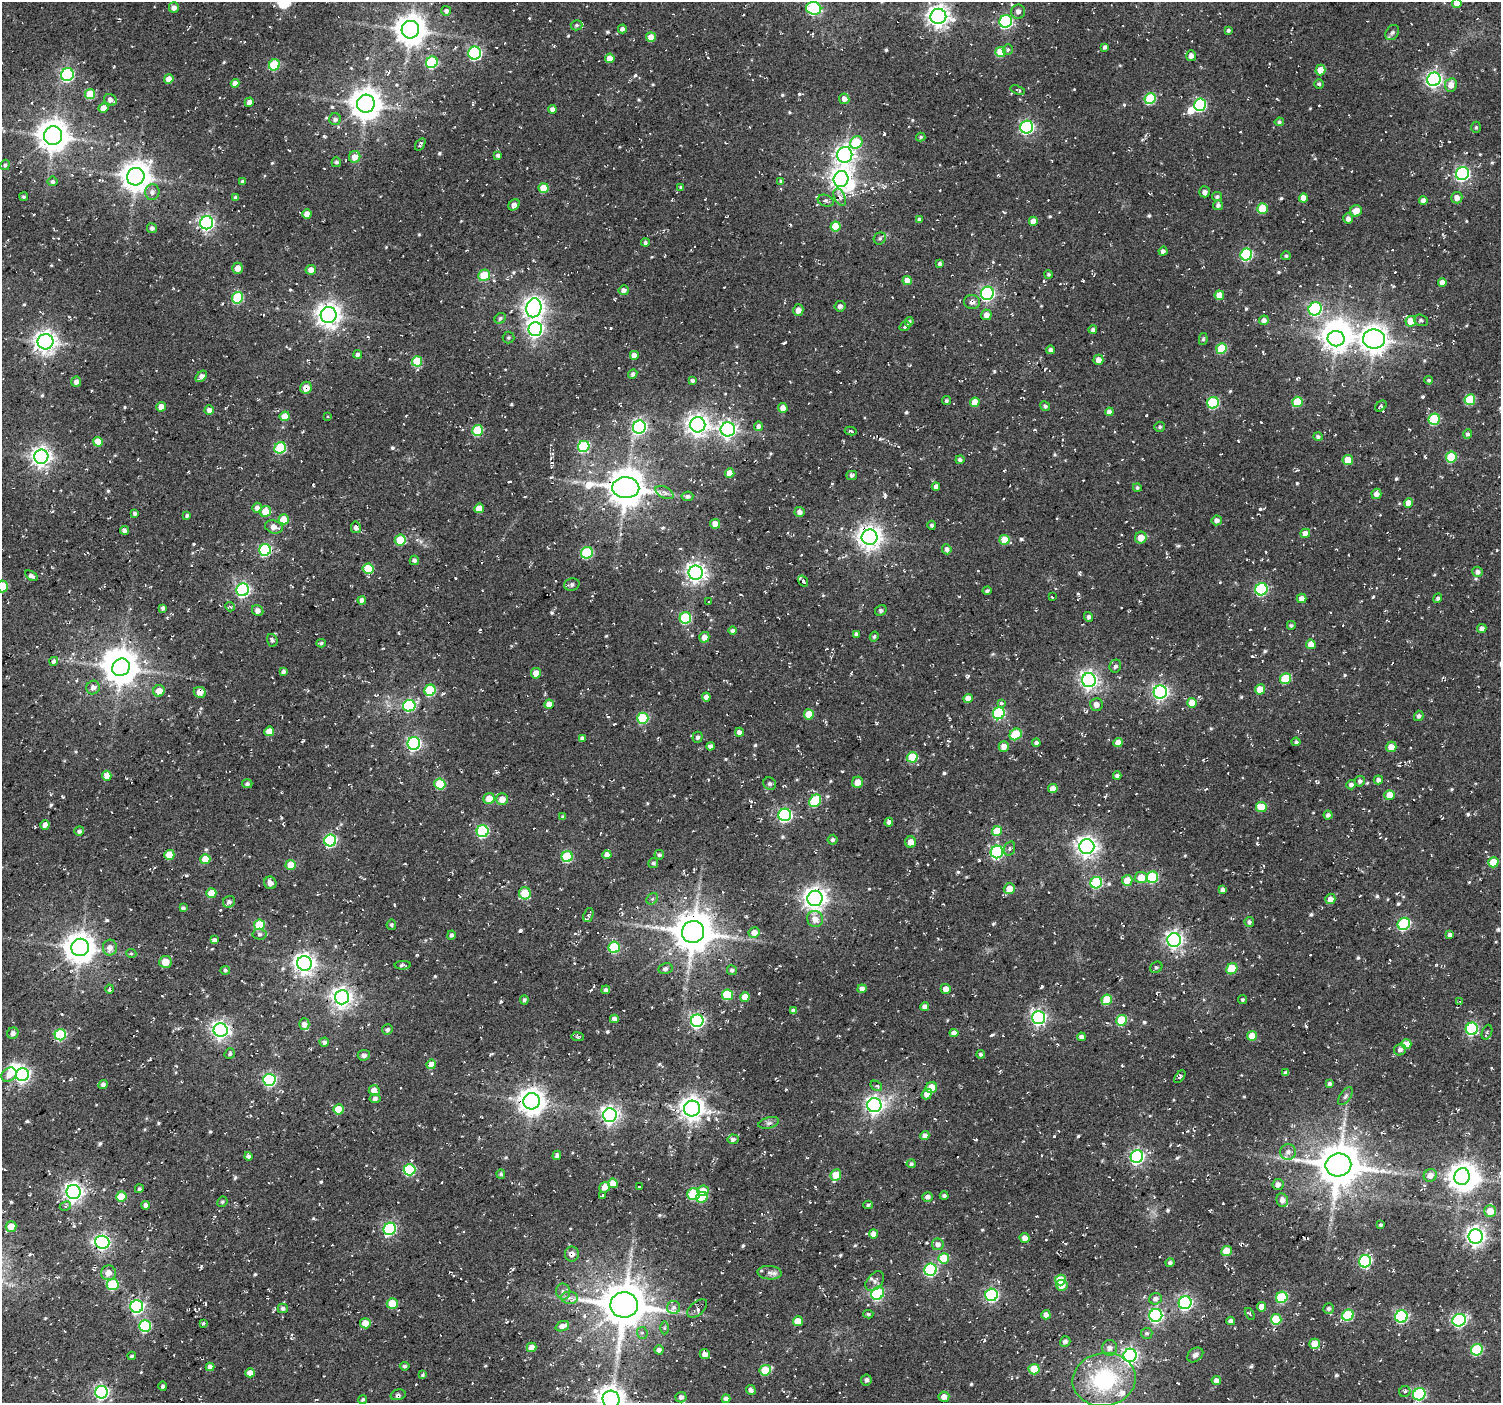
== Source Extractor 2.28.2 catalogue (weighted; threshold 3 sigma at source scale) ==
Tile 7 of 4 x 4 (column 3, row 2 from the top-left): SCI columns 3007-4505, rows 3023-4423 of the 6026 x 5979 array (HDU 1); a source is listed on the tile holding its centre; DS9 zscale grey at full resolution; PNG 1503 x 1405 px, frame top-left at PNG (2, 2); each listed source drawn as its Kron ellipse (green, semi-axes under 4 px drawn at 4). Shown black and unused: <1% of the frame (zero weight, under 2 of 3 exposures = <1% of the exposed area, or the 3 px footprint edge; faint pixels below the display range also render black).
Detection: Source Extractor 2.28.2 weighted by HDU 2 'WHT'; one run over the whole footprint, this tile lists its part. Background 0.104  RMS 0.0092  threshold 0.0415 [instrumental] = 3 sigma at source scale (4.5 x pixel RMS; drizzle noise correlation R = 1.50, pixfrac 1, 0.0396/0.0396 arcsec/px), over >= 5 px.
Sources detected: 876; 6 inside a brighter object's white glare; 39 cosmic-ray / hot-pixel residue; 1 long thin detection or spike segment (spike, bleed or trail) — neither listed nor drawn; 4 inside a brighter listed object's ellipse — not listed separately; of the other 826, all 500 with FLUX_AUTO >= 1.53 (the completeness limit of this list) listed and drawn (326 fainter detections not listed), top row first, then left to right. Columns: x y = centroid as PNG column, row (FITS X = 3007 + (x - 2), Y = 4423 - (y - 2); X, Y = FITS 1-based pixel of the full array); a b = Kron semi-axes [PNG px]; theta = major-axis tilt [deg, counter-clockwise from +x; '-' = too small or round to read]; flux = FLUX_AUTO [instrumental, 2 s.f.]
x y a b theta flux
1457 3 5 5 - 8.1
174 8 5 5 - 5.1
814 8 7 6 - 110
446 11 5 5 - 3.3
1018 11 7 7 - 3.7
938 16 8 7 - 610
1006 21 6 6 - 130
577 25 6 5 - 2
622 29 4 4 - 3.3
410 30 9 8 - 1500
1228 30 4 3 - 2.2
1392 33 8 6 56 2.5
651 37 5 4 - 11
1105 47 4 4 - 3
1008 50 5 5 - 1.8
1000 52 5 5 - 23
475 53 6 6 - 150
1191 56 5 5 - 5.3
610 58 5 4 - 8.8
432 62 6 5 - 72
274 65 6 5 - 50
1320 70 5 5 - 9.6
67 75 6 6 - 140
169 79 5 4 - 8.2
1434 79 7 6 - 290
235 83 4 4 - 6
1319 84 5 5 - 1.6
1451 85 7 6 - 8.4
1018 90 8 3 -17 1.6
90 94 5 5 - 27
844 99 5 5 - 5.4
1150 99 6 5 - 54
110 100 7 5 -34 4.7
249 102 5 4 - 4.3
366 104 9 8 - 1500
1200 105 6 6 - 98
103 108 5 5 - 8
552 109 4 4 - 4.5
335 119 6 6 - 3.4
1279 122 5 4 - 2
1027 127 6 6 - 170
1476 127 6 4 90 1.7
53 136 9 9 - 1500
921 137 5 4 - 1.6
856 142 7 6 - 36
420 144 7 4 56 2.1
498 155 4 3 - 2.8
845 155 8 7 - 450
355 157 6 5 - 9.8
336 162 5 4 - 2
5 165 5 4 - 2
1462 174 7 6 - 210
136 177 9 8 - 1300
841 179 8 7 - 590
53 181 5 5 - 2.5
243 181 4 4 - 2.3
781 181 3 3 - 2.3
681 187 4 4 - 2
543 188 5 5 - 21
152 192 8 7 - 3.8
1204 192 5 5 - 4.2
24 197 4 4 - 1.6
236 197 4 3 - 2.5
840 197 9 5 -65 4.9
1217 197 5 4 - 2.2
1303 198 4 4 - 8.7
1457 198 5 5 - 6.4
1423 200 4 4 - 4.9
826 201 8 5 -20 2.9
514 205 6 5 - 4.3
1218 205 5 5 - 3.2
1262 208 5 5 - 23
1356 211 6 5 - 11
307 214 4 4 - 9.2
1348 218 5 5 - 4.8
919 219 4 3 - 2.3
1033 221 4 4 - 7.4
207 223 6 6 - 250
835 226 5 5 - 21
152 228 5 5 - 3.5
880 238 6 5 - 2
645 242 4 4 - 2
1163 251 4 4 - 3.1
1246 255 6 5 - 98
1286 256 5 4 - 1.7
940 264 4 4 - 2.4
238 268 5 5 - 7.5
311 270 5 4 - 5.8
1048 274 4 4 - 1.6
484 275 6 5 - 32
907 281 4 4 - 10
1442 282 4 4 - 6.2
624 290 5 5 - 4.9
987 293 6 6 - 210
1219 295 5 5 - 10
237 298 6 5 - 58
972 302 8 7 - 3.9
840 306 5 5 - 3.1
534 308 9 7 78 600
1315 309 7 6 - 140
798 310 6 5 - 5.4
329 315 8 8 - 760
986 315 5 5 - 5.2
500 318 6 5 - 2.3
1264 320 5 4 - 4.3
1421 320 7 5 -22 2.5
1411 321 5 5 - 14
909 322 5 4 - 1.9
905 326 6 3 34 3.2
535 329 7 7 - 300
1093 330 4 4 - 2.6
508 338 6 6 - 1.7
1203 339 6 4 80 1.8
1336 339 8 7 - 710
1374 339 11 9 -8 1100
45 342 8 7 - 630
1221 348 5 5 - 32
1050 350 4 4 - 3.3
358 354 4 4 - 3.6
634 355 4 4 - 7.5
1098 360 5 5 - 6.2
417 361 5 5 - 34
633 374 5 4 - 2.8
201 376 6 4 46 4.4
692 380 3 3 - 1.7
1429 380 4 4 - 1.7
76 382 5 5 - 4.5
306 388 6 6 - 9.7
1470 400 5 5 - 36
946 401 4 4 - 2
975 402 5 4 - 13
1297 402 5 5 - 33
1213 403 6 5 - 73
1045 406 5 4 - 2.5
1381 406 6 4 42 2.1
161 407 4 4 - 8.6
783 408 5 4 - 9.1
209 410 4 4 - 4.7
1109 412 4 4 - 4.6
285 416 5 5 - 13
328 416 3 3 - 1.8
1434 419 6 5 - 57
698 425 7 7 - 620
758 426 5 4 - 3.7
639 427 6 6 - 210
1160 427 5 5 - 1.8
728 429 7 7 - 320
478 430 5 5 - 53
851 431 6 3 -9 2.2
1468 434 4 4 - 2.4
1318 437 5 4 - 2.1
98 442 5 5 - 14
584 447 6 5 - 64
280 448 6 5 - 56
41 457 7 7 - 520
1451 457 5 5 - 37
960 460 4 4 - 2.6
1348 460 5 5 - 16
730 473 4 4 - 13
852 475 5 4 - 2.5
936 487 4 4 - 5.3
626 488 13 10 -2 2400
1137 488 4 4 - 1.7
664 492 10 5 -28 4
1376 494 5 5 - 5.8
687 496 6 5 - 2.8
1409 503 5 4 - 9.6
257 508 5 5 - 4.1
479 508 5 4 - 16
265 511 6 5 - 19
800 512 5 5 - 4.2
135 513 3 3 - 2.4
187 515 4 3 - 2.3
284 519 5 5 - 18
1217 520 5 5 - 3.9
715 524 5 5 - 6.4
932 525 4 4 - 2.2
274 527 9 6 -18 6.9
356 527 6 5 - 3.9
124 530 4 4 - 4
1305 533 5 4 - 7.8
869 537 8 7 - 730
1141 538 6 5 - 11
400 540 5 5 - 28
1004 540 5 5 - 19
947 549 5 4 - 3.4
265 550 6 6 - 110
587 553 6 5 - 63
414 560 4 4 - 3.1
368 569 5 5 - 26
1478 572 5 5 - 3.5
696 573 7 7 - 460
31 576 7 4 -35 4.6
803 581 6 3 -57 1.9
572 584 7 6 - 3.3
2 586 6 5 - 36
1261 589 6 6 - 110
243 590 6 6 - 190
987 591 4 3 - 1.7
1052 597 3 3 - 1.5
1301 598 5 4 - 6
1438 598 5 4 - 2.1
362 600 4 4 - 4.7
709 602 3 3 - 2
230 607 5 4 - 1.7
163 608 4 4 - 3
258 610 6 5 - 3.8
881 610 6 5 - 2
1088 617 5 4 - 2.3
685 618 6 5 - 73
1291 625 5 5 - 1.8
1482 629 5 4 - 4
732 631 4 4 - 3.2
856 634 4 4 - 2.8
704 637 5 5 - 7.4
874 637 5 4 - 1.8
272 640 6 5 - 2.4
321 643 4 4 - 1.7
1311 644 5 5 - 10
54 661 4 4 - 4.6
1115 666 7 5 70 2.5
121 667 9 8 - 1800
283 672 4 4 - 3.4
536 673 5 5 - 10
1285 678 5 5 - 32
1089 680 7 7 - 350
93 688 7 6 - 5.8
1260 689 5 5 - 14
430 690 6 5 - 60
159 691 6 5 - 9.6
200 692 6 5 - 8.2
1160 692 6 6 - 250
706 697 4 4 - 5.7
968 698 5 4 - 8.7
1001 703 4 3 - 2.9
1192 703 5 5 - 14
549 704 4 4 - 8.6
1096 705 6 6 - 5.2
409 706 6 6 - 87
999 713 6 5 - 94
809 714 5 5 - 22
1419 716 5 4 - 2.4
643 718 5 5 - 55
269 731 5 4 - 12
739 732 4 4 - 4.4
1016 734 6 5 - 40
698 737 5 5 - 2.3
582 739 4 4 - 3.8
1296 742 4 4 - 1.9
414 743 6 6 - 180
1036 743 4 4 - 3.1
1118 743 5 4 - 10
711 746 4 4 - 3.9
1004 747 5 5 - 8.9
1391 747 5 5 - 9.8
912 757 5 5 - 33
107 776 5 5 - 8.1
1117 776 4 4 - 2.4
1378 780 4 4 - 3.9
1360 781 5 5 - 2.3
858 782 5 5 - 10
247 784 5 4 - 2
440 784 6 5 - 39
770 784 6 6 - 1.9
1351 785 5 4 - 3.1
1053 789 5 4 - 9.6
1390 795 5 5 - 11
489 799 5 5 - 16
502 799 6 6 - 8.3
815 801 7 5 48 54
1261 807 5 5 - 22
785 815 6 6 - 160
1328 815 4 4 - 2.5
563 817 4 4 - 1.7
889 822 5 4 - 3.8
45 825 4 4 - 6.5
79 831 5 4 - 3.1
483 831 6 6 - 110
997 831 5 5 - 20
330 840 6 6 - 110
833 840 5 5 - 2.3
911 842 5 5 - 8.2
1087 847 7 7 - 520
1010 848 7 5 73 2.1
997 852 6 6 - 140
169 855 5 5 - 22
607 855 4 4 - 7.1
659 855 5 4 - 2
567 856 5 5 - 62
205 859 5 5 - 18
1493 862 5 5 - 23
653 863 5 5 - 2.1
291 865 5 5 - 19
1141 877 6 5 - 15
1152 877 6 5 - 60
1127 880 5 5 - 14
270 883 6 6 - 5
1096 883 6 5 - 78
1009 889 5 5 - 13
1223 890 4 4 - 3.1
211 893 5 4 - 16
525 893 6 6 - 28
815 898 7 7 - 670
652 899 6 5 - 1.9
1330 899 5 5 - 6.5
229 902 6 5 - 3.3
183 908 4 4 - 2.6
588 915 7 5 69 3.3
815 919 8 8 - 7.9
1249 922 5 4 - 2.3
1404 924 6 6 - 100
259 925 5 5 - 38
391 925 5 4 - 1.9
693 932 11 11 - 2500
754 932 5 5 - 7.6
260 934 7 5 -3 2.1
451 935 4 4 - 2.5
1450 935 4 4 - 3.6
214 940 4 4 - 3.4
1174 940 7 6 - 350
80 947 9 8 - 1400
614 947 5 5 - 57
110 948 8 7 - 6.1
131 953 5 4 - 1.7
165 962 6 6 - 13
305 963 7 7 - 560
403 965 8 4 0 2.4
1156 967 6 5 - 1.8
665 969 7 5 14 2.7
1232 969 6 5 - 30
225 970 5 4 - 1.9
732 970 5 5 - 2.3
110 989 4 3 - 4.8
862 989 4 4 - 5.9
946 989 5 5 - 7
606 990 4 4 - 2.9
728 995 5 5 - 41
342 997 7 7 - 520
745 997 5 4 - 10
1243 999 4 4 - 1.6
524 1000 4 4 - 2.2
1107 1000 5 5 - 35
1460 1001 3 3 - 1.7
925 1007 4 4 - 4.5
794 1011 4 4 - 3
1038 1017 6 6 - 240
614 1019 4 4 - 4.6
1121 1020 5 5 - 46
697 1021 6 6 - 190
304 1024 5 5 - 5.1
1472 1029 6 6 - 100
221 1030 7 7 - 390
387 1030 5 5 - 2.2
1487 1032 8 5 68 2
13 1033 6 5 - 3.2
954 1033 4 4 - 5.9
60 1035 5 5 - 73
1252 1036 5 5 - 15
578 1037 6 4 -8 1.9
1081 1037 4 4 - 4.1
324 1042 4 4 - 3
1406 1044 5 5 - 14
1400 1050 6 5 - 3.3
230 1054 5 5 - 1.8
981 1054 4 4 - 2
364 1055 6 5 - 3.4
431 1064 5 4 - 11
1286 1073 4 4 - 3.2
9 1075 8 6 36 8.4
22 1075 6 6 - 240
1180 1077 7 4 51 1.6
269 1080 6 6 - 140
1330 1084 4 4 - 2.6
103 1085 5 4 - 3
876 1086 6 4 -36 1.9
931 1088 6 5 - 14
374 1090 5 5 - 8.8
927 1094 5 5 - 7.4
1345 1096 10 5 54 2.8
375 1098 5 4 - 2.7
531 1101 8 8 - 1000
874 1105 7 7 - 340
692 1108 8 8 - 770
338 1109 5 5 - 21
610 1115 7 6 - 390
769 1123 10 5 15 3
925 1136 5 4 - 4.7
733 1139 5 4 - 3.7
1288 1152 8 7 - 4.4
557 1155 5 4 - 2.8
248 1156 4 4 - 2.8
1137 1157 6 6 - 200
911 1164 4 4 - 2
1338 1165 13 11 10 3300
409 1170 6 5 - 84
501 1174 5 4 - 1.6
836 1175 6 5 - 28
1430 1175 7 6 - 6.1
1462 1177 8 7 - 1000
613 1183 5 4 - 13
1278 1185 5 5 - 4.2
605 1187 6 5 - 6.9
639 1187 3 3 - 1.9
139 1189 4 4 - 1.7
703 1191 6 5 - 10
74 1192 7 7 - 430
694 1194 6 6 - 52
944 1195 4 4 - 2.1
121 1196 5 5 - 21
603 1196 4 3 - 1.7
702 1197 6 5 - 29
927 1197 5 4 - 3.8
1282 1200 7 6 - 5.3
222 1202 5 4 - 1.6
146 1205 4 4 - 4.4
868 1205 4 3 - 1.6
65 1206 6 4 28 2.1
1490 1211 6 5 - 15
1381 1225 3 3 - 1.7
11 1227 5 5 - 14
390 1229 6 6 - 120
873 1234 4 4 - 5.9
1476 1237 7 7 - 420
1025 1238 5 5 - 6.5
102 1242 7 6 - 260
938 1244 6 6 - 4.9
1227 1251 5 5 - 17
572 1254 7 7 - 5.8
944 1258 5 5 - 36
1365 1261 6 6 - 120
1170 1263 4 4 - 2.5
931 1270 6 6 - 110
108 1273 7 7 - 7.9
769 1273 12 7 -4 4.4
1060 1280 5 5 - 29
875 1281 11 7 50 4.3
113 1284 6 6 - 58
1062 1285 5 5 - 7.5
563 1292 8 7 - 4
878 1293 7 6 - 69
992 1295 6 6 - 140
1282 1297 6 5 - 60
569 1298 8 6 -2 3.9
1155 1299 6 5 - 4
392 1303 5 5 - 21
1185 1303 6 6 - 190
624 1305 14 13 - 3400
137 1306 6 6 - 180
674 1307 6 6 - 3
1262 1307 5 4 - 9.2
283 1308 5 4 - 3
697 1308 12 6 40 3.8
1329 1308 5 5 - 2.3
868 1314 5 4 - 1.6
1250 1314 6 4 -58 1.6
1046 1315 5 4 - 5.6
1156 1315 6 6 - 190
1348 1315 6 5 - 60
1401 1316 6 6 - 130
1276 1319 5 5 - 35
1459 1320 7 6 - 150
798 1321 5 5 - 16
1231 1321 4 4 - 3.9
203 1323 3 3 - 2.2
365 1323 5 5 - 11
145 1326 6 6 - 79
562 1326 7 5 22 8.3
665 1328 6 4 90 1.6
642 1333 6 5 - 2.2
1147 1333 5 5 - 1.8
1065 1341 5 5 - 3.3
1314 1344 5 5 - 14
532 1347 5 4 - 7.2
1110 1348 7 7 - 4.9
659 1350 4 4 - 3.9
1477 1350 6 5 - 70
705 1354 5 5 - 5
1130 1355 7 6 - 220
1195 1355 9 6 37 3.8
132 1356 4 3 - 1.5
405 1366 5 4 - 1.9
210 1367 4 4 - 5.3
1034 1369 5 5 - 25
765 1370 6 5 - 36
250 1373 4 4 - 8.6
423 1375 4 3 - 1.6
1104 1379 32 26 9 90
866 1380 5 5 - 2.6
1216 1380 5 4 - 6.2
163 1386 5 4 - 2.2
751 1390 5 4 - 3.1
1405 1391 6 5 - 2.3
101 1392 6 6 - 190
1419 1394 6 6 - 120
398 1395 7 5 15 2.2
681 1397 5 5 - 3.1
944 1397 5 5 - 6.6
363 1399 4 3 - 1.8
611 1399 8 8 - 940
726 1399 4 4 - 4.3
Overlapping masked pixels (flux is a lower limit): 3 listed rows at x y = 972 302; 306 388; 869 537
Isophote crosses this tile's border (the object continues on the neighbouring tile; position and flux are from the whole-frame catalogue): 4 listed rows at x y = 1457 3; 2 586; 1419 1394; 611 1399